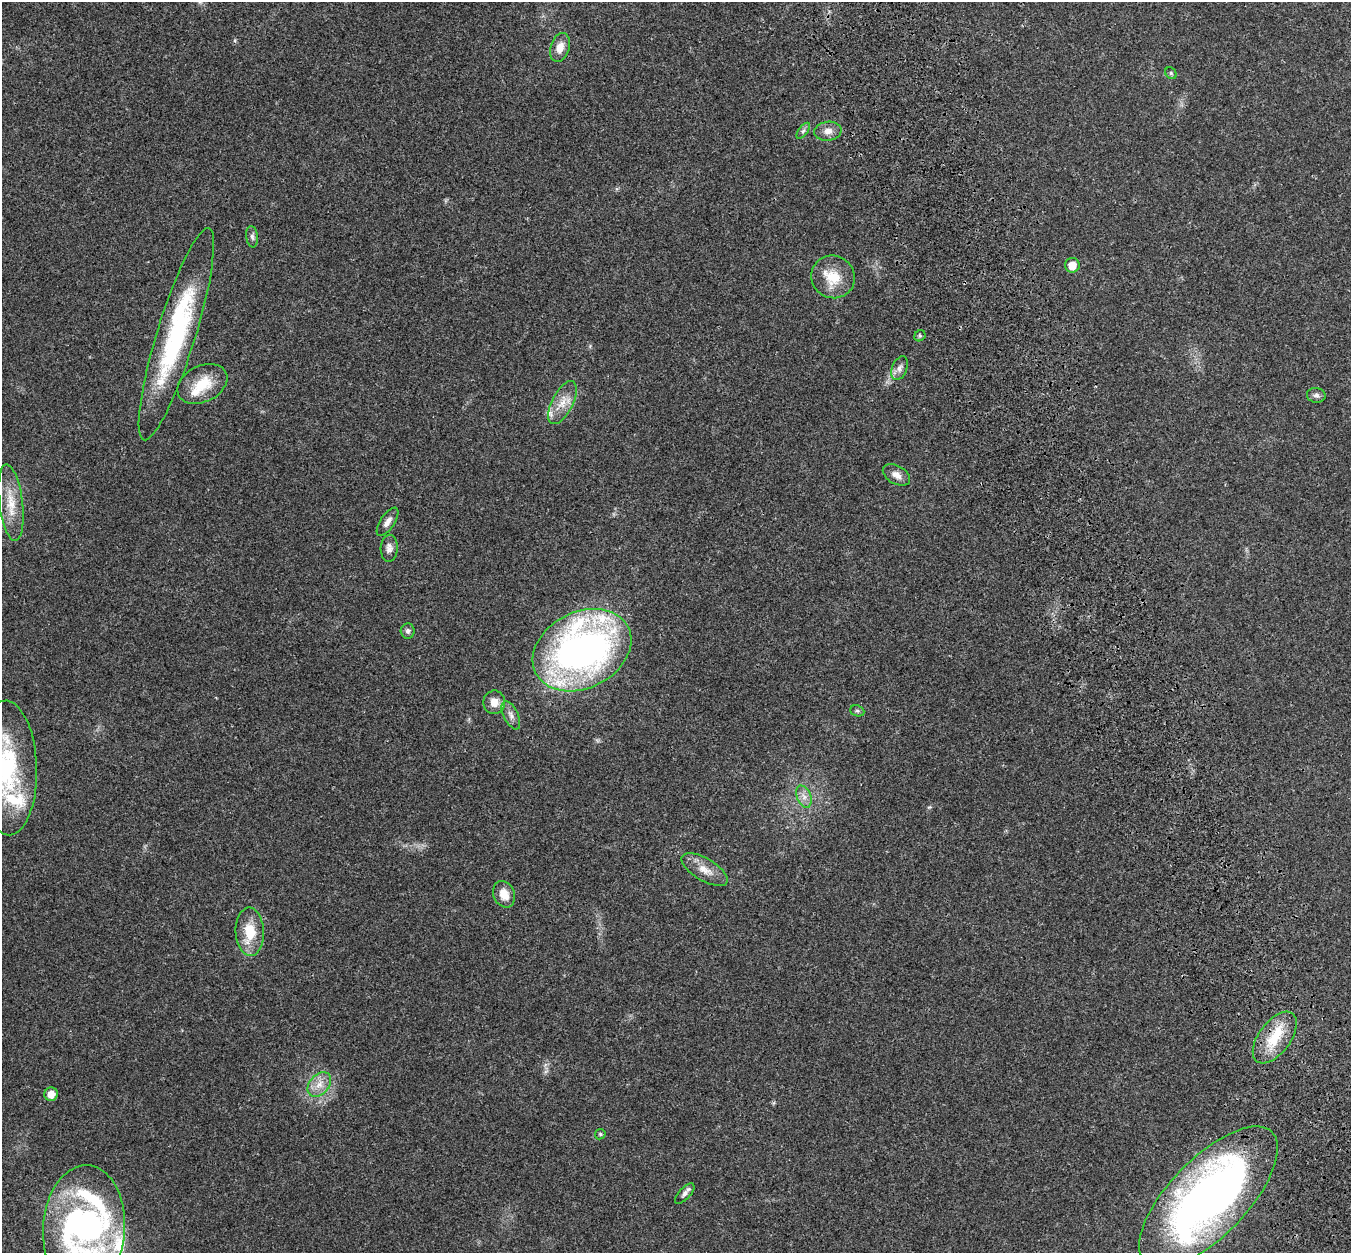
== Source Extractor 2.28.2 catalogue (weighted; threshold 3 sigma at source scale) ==
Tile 6 of 4 x 4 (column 2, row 2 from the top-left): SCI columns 1456-2804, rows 2709-3959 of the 5613 x 5470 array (HDU 1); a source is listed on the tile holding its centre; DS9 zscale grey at full resolution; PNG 1353 x 1255 px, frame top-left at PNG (2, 2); each listed source drawn as its Kron ellipse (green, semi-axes under 4 px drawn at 4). Shown black and unused: <1% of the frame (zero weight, under 3 of 4 exposures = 9% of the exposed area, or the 3 px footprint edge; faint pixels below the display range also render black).
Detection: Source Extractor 2.28.2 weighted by HDU 2 'WHT'; one run over the whole footprint, this tile lists its part. Background 0.0228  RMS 0.0031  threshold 0.014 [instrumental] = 3 sigma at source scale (4.5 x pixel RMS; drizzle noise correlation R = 1.50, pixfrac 1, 0.0396/0.0396 arcsec/px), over >= 5 px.
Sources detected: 42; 2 inside a brighter object's white glare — neither listed nor drawn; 6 inside a brighter listed object's ellipse — not listed separately; the other 34 listed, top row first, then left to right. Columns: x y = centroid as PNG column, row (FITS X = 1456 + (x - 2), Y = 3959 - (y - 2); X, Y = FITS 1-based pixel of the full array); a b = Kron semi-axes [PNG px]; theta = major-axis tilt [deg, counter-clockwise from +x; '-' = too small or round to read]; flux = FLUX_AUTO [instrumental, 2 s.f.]
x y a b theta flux
560 47 15 9 73 3
1171 73 6 5 - 0.48
803 131 9 4 54 0.84
828 131 13 9 8 2.4
252 237 11 6 -83 1
1072 265 7 7 - 3.5
833 277 22 21 - 8.2
176 334 111 19 73 47
920 336 6 5 - 0.52
900 368 12 7 68 1.6
202 384 26 18 26 8.6
1316 395 9 7 -9 1
562 403 23 10 63 4.7
896 475 15 9 -30 2.3
11 503 39 11 -83 7.4
388 522 16 7 56 1.9
389 548 13 8 87 1.7
408 631 7 7 - 0.85
582 650 51 38 27 140
494 702 12 11 - 3.3
857 711 7 5 -21 0.59
511 715 15 7 -64 1.8
7 768 67 29 -88 38
804 797 11 7 -68 2
705 870 26 11 -30 4.2
504 894 14 10 -66 3.7
250 932 24 14 -88 8.5
1275 1037 30 16 53 10
319 1084 14 10 49 3.3
51 1094 7 6 - 2.8
600 1134 5 5 - 0.4
685 1193 13 6 46 1.1
1208 1197 91 39 46 200
84 1228 63 41 86 82
Overlapping masked pixels (flux is a lower limit): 1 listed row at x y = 1275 1037
Isophote crosses this tile's border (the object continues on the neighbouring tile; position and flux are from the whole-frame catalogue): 2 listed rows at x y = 7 768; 84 1228